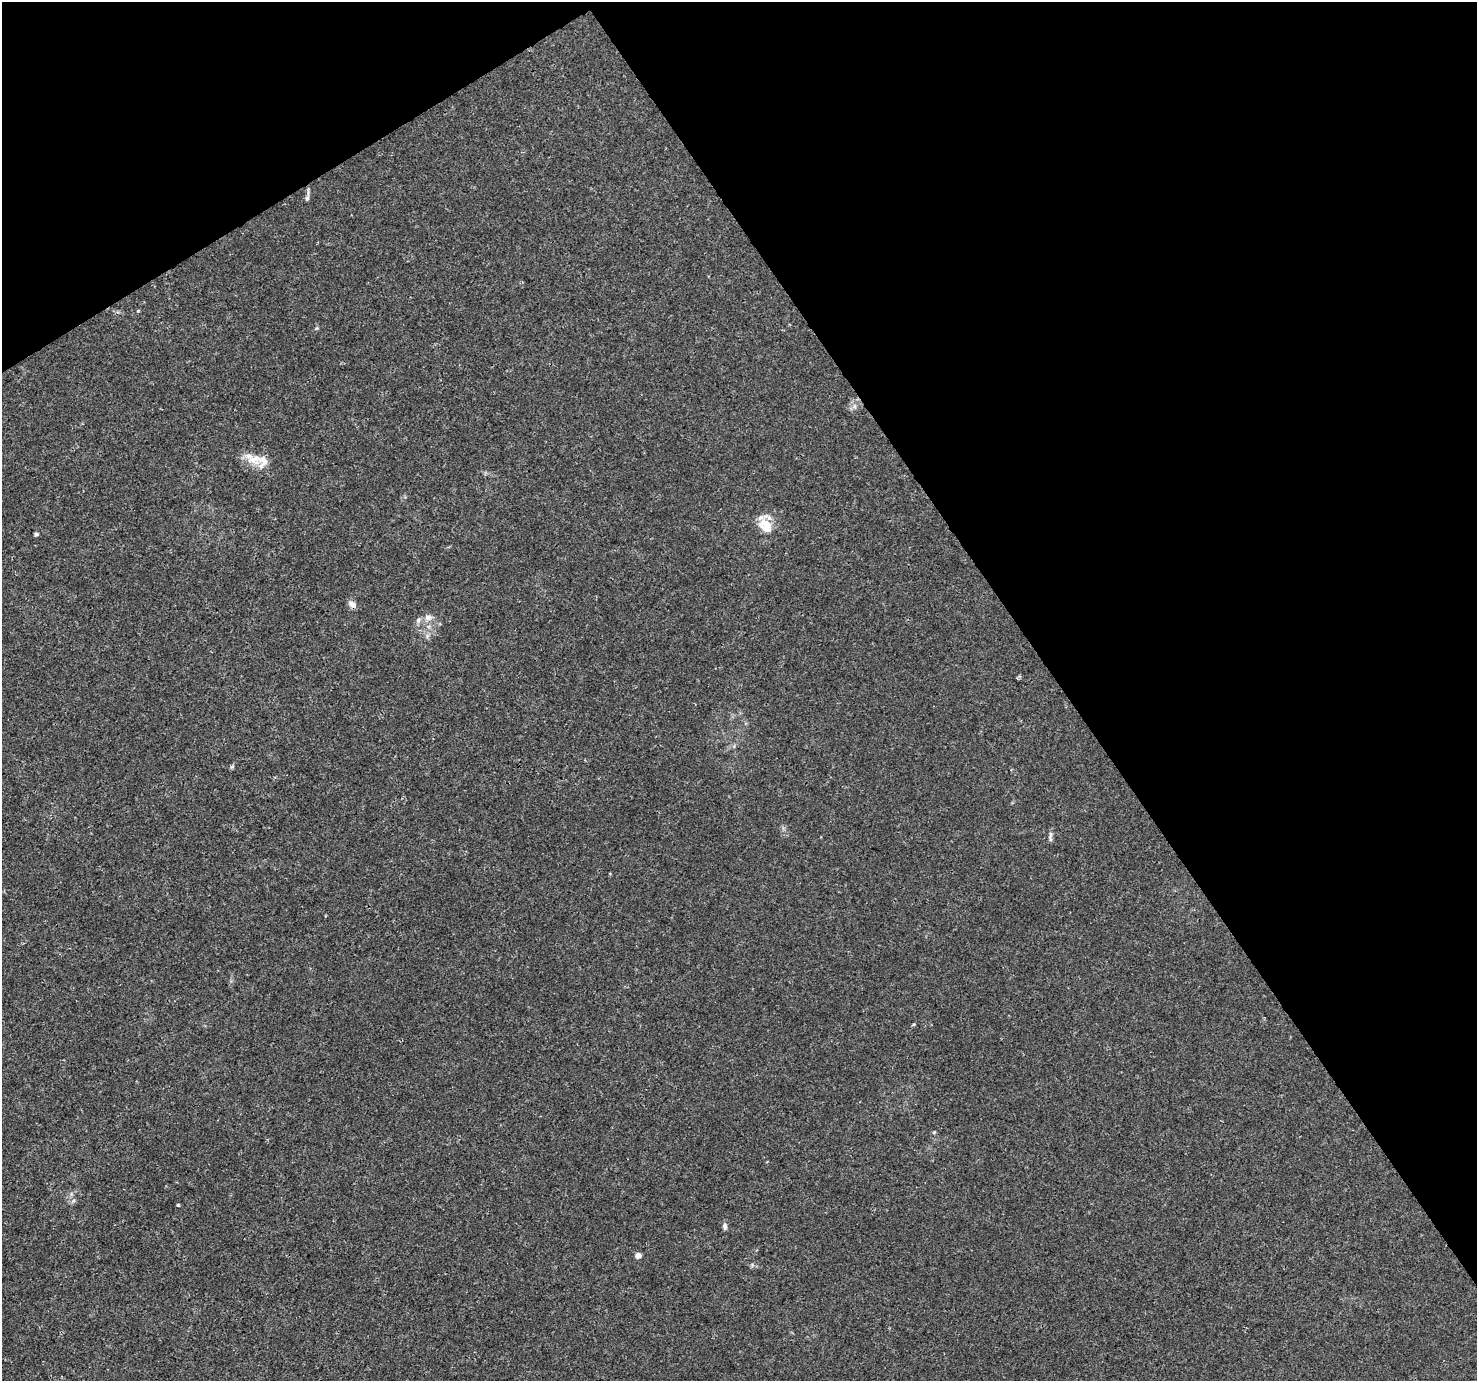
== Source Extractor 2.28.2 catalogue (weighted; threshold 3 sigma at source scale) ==
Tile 3 of 4 x 4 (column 3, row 1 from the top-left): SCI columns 2955-4429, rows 4321-5699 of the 5904 x 5819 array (HDU 1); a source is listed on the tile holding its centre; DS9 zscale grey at full resolution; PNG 1479 x 1383 px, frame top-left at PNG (2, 2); no overlay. Shown black and unused: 34% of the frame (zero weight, under 3 of 4 exposures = <1% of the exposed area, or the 3 px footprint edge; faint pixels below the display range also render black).
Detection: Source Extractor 2.28.2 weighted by HDU 2 'WHT'; one run over the whole footprint, this tile lists its part. Background 0.00285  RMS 0.0011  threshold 0.00475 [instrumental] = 3 sigma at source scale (4.5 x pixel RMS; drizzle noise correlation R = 1.50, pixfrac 1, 0.0396/0.0396 arcsec/px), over >= 5 px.
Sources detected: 15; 2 inside a brighter listed object's ellipse — not listed separately; the other 13 listed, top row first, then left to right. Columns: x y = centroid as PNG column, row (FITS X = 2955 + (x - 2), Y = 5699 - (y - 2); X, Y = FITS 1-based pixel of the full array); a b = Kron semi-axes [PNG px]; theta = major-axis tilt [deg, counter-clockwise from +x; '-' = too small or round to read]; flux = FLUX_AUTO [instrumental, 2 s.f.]
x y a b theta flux
307 198 7 6 - 0.24
317 328 6 4 70 0.13
253 459 26 14 -22 1.9
766 525 14 11 -46 2.3
36 534 4 3 - 0.22
352 605 11 7 -37 0.5
428 617 11 8 3 0.6
1050 837 15 4 89 0.3
934 1132 5 3 - 0.11
73 1201 6 4 19 0.18
178 1205 3 3 - 0.21
725 1227 8 5 -83 0.33
638 1255 4 4 - 1
Unlisted compact peaks at least as high as the median listed source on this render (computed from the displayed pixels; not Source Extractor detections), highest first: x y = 232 767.